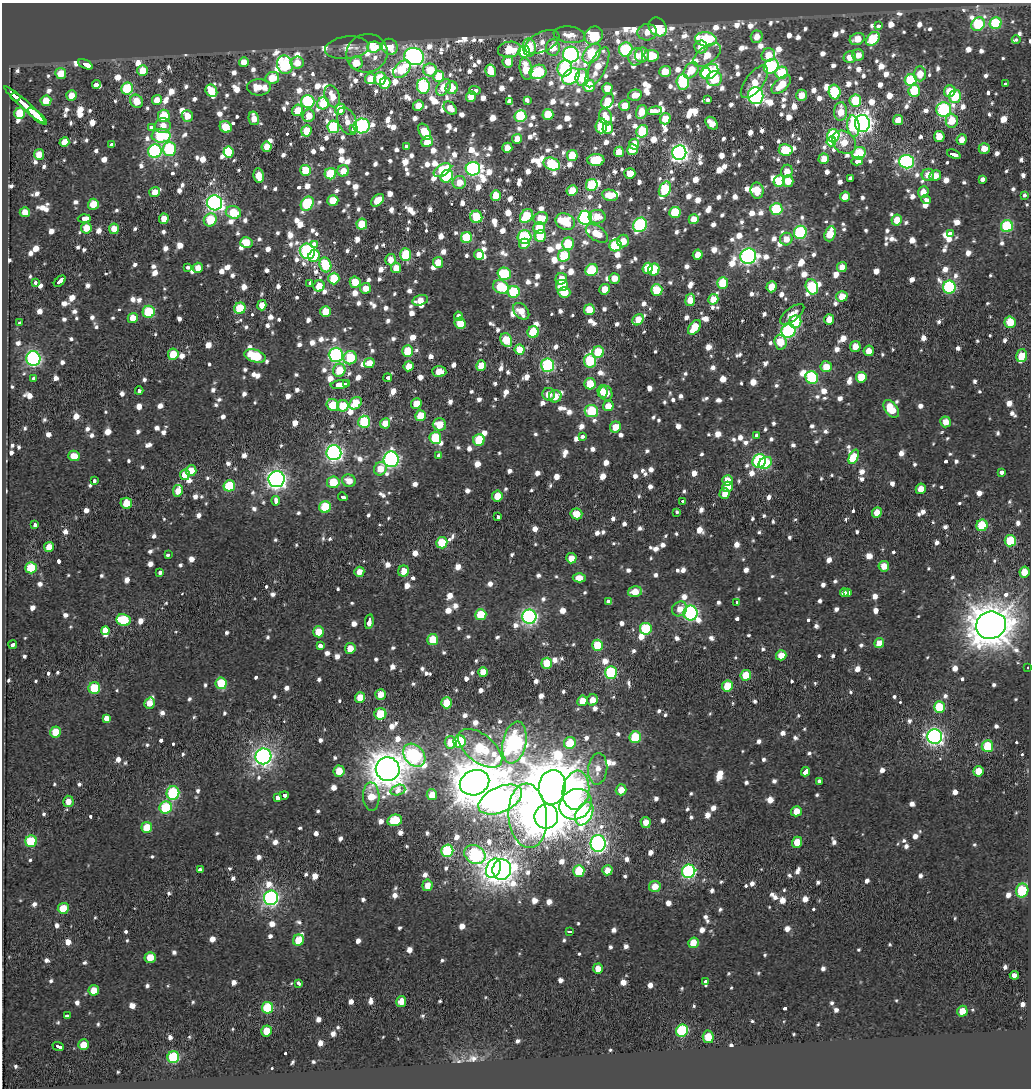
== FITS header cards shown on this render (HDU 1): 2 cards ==
NAXIS1  =                 1029
NAXIS2  =                 1086

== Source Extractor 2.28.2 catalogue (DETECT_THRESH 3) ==
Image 1029 x 1086 px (HDU 1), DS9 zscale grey, 1 PNG px = 1 image px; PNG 1033 x 1090 px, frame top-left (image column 1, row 1086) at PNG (2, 3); each listed source drawn as its Kron ellipse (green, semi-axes under 4 px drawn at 4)
Background 0.166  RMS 2.1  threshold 6.23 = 3 sigma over >= 5 px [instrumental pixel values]
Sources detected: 1773; of the 1773, the 500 brightest by FLUX_AUTO listed and drawn (1273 fainter detections omitted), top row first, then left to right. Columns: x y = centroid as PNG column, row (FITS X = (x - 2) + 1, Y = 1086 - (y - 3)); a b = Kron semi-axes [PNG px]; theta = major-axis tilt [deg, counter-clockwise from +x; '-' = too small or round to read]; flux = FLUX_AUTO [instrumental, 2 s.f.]
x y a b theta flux
996 23 6 6 - 13000
978 24 7 6 - 12000
879 26 4 3 - 2500
658 27 10 8 -49 9400
647 32 9 8 - 2100
569 35 16 8 -8 2900
594 35 9 8 - 8100
757 37 6 6 - 2100
706 39 11 7 -5 19000
857 39 7 6 - 3200
873 39 8 5 45 9000
1016 40 4 3 - 3000
542 42 18 9 26 2000
374 47 7 5 3 3200
390 47 8 7 - 4100
529 47 9 6 -83 7300
553 47 8 7 - 3300
701 47 6 6 - 2300
347 48 22 11 6 2000
509 49 11 8 7 5900
626 49 7 6 - 18000
524 52 6 6 - 6600
367 53 21 19 16 3700
592 53 11 7 49 14000
571 55 8 8 - 57000
642 55 7 7 - 2800
707 55 16 8 37 3500
768 55 7 6 - 2800
858 55 6 5 - 1900
414 56 10 8 -18 61000
652 56 7 6 - 6700
636 57 9 7 70 2000
850 57 6 6 - 2200
244 62 5 5 - 2200
508 62 6 5 - 3100
297 63 6 6 - 2200
356 63 7 6 - 3500
85 64 7 3 -27 7200
285 65 9 7 -71 19000
771 66 8 6 43 25000
597 67 22 8 65 3900
565 68 8 7 - 12000
402 69 10 7 46 7400
526 69 11 6 -79 4800
430 70 7 6 - 4800
691 70 9 6 53 3900
143 71 5 5 - 3200
491 71 6 5 - 3200
665 71 6 5 - 3900
538 72 8 7 - 12000
710 72 9 6 36 20000
61 73 5 5 - 4000
705 73 5 5 - 7800
782 73 6 6 - 6600
920 74 7 6 - 2700
439 76 6 5 - 5000
571 76 10 6 41 31000
582 77 8 7 - 6900
272 78 7 6 - 4300
380 78 6 5 - 8600
370 79 5 5 - 2400
714 79 8 7 - 8900
911 80 6 6 - 12000
683 82 7 6 - 14000
754 82 19 8 52 3000
385 83 6 5 - 4400
1005 83 4 3 - 2000
96 84 4 3 - 18000
781 85 12 6 43 4300
423 86 7 6 - 16000
589 86 6 6 - 6300
259 87 11 8 -1 2900
444 87 9 6 56 4100
127 88 6 6 - 12000
452 88 6 6 - 3400
607 88 5 5 - 2700
211 91 6 5 - 4600
475 91 6 3 -7 3000
914 91 6 5 - 7800
950 91 6 5 - 3800
835 92 7 6 - 11000
635 95 7 5 13 2200
801 95 5 5 - 2500
71 96 5 5 - 2500
332 96 11 7 -70 2700
471 96 5 5 - 3400
756 96 8 7 - 42000
955 96 7 5 73 7800
16 97 4 3 - 17000
157 100 5 5 - 2300
527 100 4 3 - 3100
707 100 4 3 - 2800
46 101 5 5 - 3300
136 101 7 6 - 3100
308 101 6 6 - 19000
607 101 8 5 58 3200
855 101 6 5 - 7700
510 102 4 3 - 25000
323 103 6 6 - 5400
25 105 27 3 -42 28000
625 105 5 5 - 3000
418 106 5 5 - 2600
450 108 7 5 -45 2000
340 109 5 5 - 4600
944 109 7 7 - 25000
297 110 6 5 - 3100
654 111 7 4 5 4000
641 112 7 5 71 3000
841 112 9 6 87 3400
20 113 5 5 - 5800
548 114 5 5 - 5500
37 116 12 4 -40 11000
164 116 6 6 - 6500
187 116 6 5 - 2200
309 116 6 6 - 2600
520 116 6 6 - 11000
606 117 8 6 -73 2500
254 118 7 5 -77 2300
665 119 6 5 - 3700
898 120 5 5 - 2300
347 121 14 9 -66 2000
952 121 7 6 - 3500
712 123 7 5 -45 2500
862 123 8 7 - 83000
163 126 8 7 - 1900
362 126 8 7 - 35000
601 126 7 6 - 7700
853 126 11 6 -82 9200
226 127 6 5 - 4300
333 127 6 6 - 11000
151 128 4 3 - 2700
608 128 6 5 - 2200
354 129 4 3 - 5000
306 131 6 5 - 4100
642 131 6 5 - 9500
425 132 9 5 -58 4500
161 136 9 7 -2 12000
833 136 6 6 - 17000
939 137 5 5 - 3400
517 139 5 5 - 2100
962 140 5 5 - 1900
831 141 5 4 - 5100
64 142 5 5 - 2400
427 142 6 5 - 3200
844 142 13 10 -43 3600
634 144 5 5 - 2100
112 145 4 3 - 2700
406 146 4 3 - 2700
267 147 5 5 - 2200
507 148 5 5 - 1900
169 149 7 7 - 14000
984 149 5 5 - 1900
632 150 5 5 - 4700
786 150 7 6 - 7100
155 151 7 6 - 27000
229 152 5 5 - 10000
619 152 5 5 - 2800
679 153 7 7 - 60000
859 153 7 6 - 9800
39 154 5 5 - 2900
954 154 7 3 -22 4700
572 155 5 5 - 4400
824 159 5 5 - 2100
596 160 8 6 4 9200
857 161 6 4 12 2500
907 162 7 6 - 32000
552 164 8 6 -20 13000
473 169 7 6 - 37000
305 170 5 5 - 5000
442 170 10 5 32 10000
343 171 6 5 - 2600
787 171 6 5 - 1900
630 173 5 5 - 3300
330 174 6 5 - 7800
928 175 6 6 - 1900
259 176 7 5 -81 2700
447 176 7 5 46 13000
935 176 6 5 - 1900
850 178 4 4 - 3900
983 179 4 3 - 4800
779 181 6 5 - 6500
788 181 5 5 - 2800
459 182 6 6 - 2500
592 185 6 6 - 10000
665 189 8 5 63 11000
572 190 6 5 - 3200
757 191 8 6 -83 3000
155 192 5 5 - 2000
923 192 6 5 - 2000
610 195 8 5 -13 2800
1024 195 3 3 - 2800
496 196 5 5 - 4600
845 197 5 5 - 2400
378 200 7 5 41 3400
926 200 4 3 - 2700
333 201 5 5 - 4800
214 203 8 7 - 56000
93 204 5 5 - 3700
307 204 7 6 - 12000
776 209 6 6 - 11000
25 212 5 5 - 2200
233 212 8 6 -18 5200
675 212 6 5 - 6900
526 216 7 5 50 7300
476 217 6 6 - 7100
597 217 8 7 - 2500
541 218 7 6 - 3700
585 218 7 6 - 36000
84 219 6 4 3 2600
164 219 5 5 - 2100
694 219 5 5 - 2500
210 220 7 6 - 6500
897 220 5 5 - 2400
565 222 10 8 -28 6000
362 224 5 5 - 5200
640 225 7 6 - 24000
1007 226 6 6 - 15000
86 228 5 5 - 3100
539 228 6 6 - 5400
114 229 5 5 - 2400
800 232 6 6 - 18000
597 233 12 7 -34 3400
830 234 8 5 71 4400
950 234 4 3 - 6300
540 236 6 5 - 6200
524 237 7 6 - 19000
466 238 5 5 - 8900
786 239 6 6 - 2000
623 241 6 6 - 2000
246 242 6 5 - 3100
314 244 3 3 - 4700
524 244 5 5 - 2300
568 244 6 6 - 7300
615 245 6 6 - 12000
307 251 8 7 - 32000
405 255 6 5 - 11000
479 255 5 5 - 1900
698 255 5 5 - 2200
314 256 6 5 - 5200
564 256 6 6 - 7200
748 256 8 7 - 56000
391 260 5 5 - 1900
438 262 5 5 - 2800
325 265 7 6 - 8900
842 267 5 5 - 2200
188 268 3 3 - 3000
198 268 5 5 - 2100
396 268 5 5 - 2200
648 268 5 5 - 4400
654 269 6 5 - 8300
592 270 6 5 - 8800
504 274 7 6 - 9400
614 278 5 5 - 2200
334 279 6 5 - 7200
561 279 6 5 - 2000
60 281 7 3 42 9400
35 282 3 3 - 3400
355 282 5 5 - 3600
310 283 3 3 - 1900
723 283 6 5 - 7300
562 285 6 5 - 7000
319 286 5 5 - 2900
501 287 8 6 -27 8300
772 287 5 5 - 3000
812 287 8 6 -68 11000
949 287 6 6 - 19000
365 288 5 5 - 2000
605 289 5 5 - 3000
657 290 6 6 - 4900
514 292 6 6 - 12000
564 292 6 5 - 3500
842 296 6 5 - 3500
713 299 5 5 - 2500
420 300 8 5 17 1900
690 300 6 5 - 2400
262 305 5 4 - 2300
240 308 6 5 - 6700
589 310 5 5 - 3900
325 311 5 5 - 3600
521 311 9 6 -48 2400
149 312 6 6 - 9700
792 314 14 6 37 2000
458 316 4 3 - 6000
133 318 5 5 - 3000
829 319 5 5 - 2800
638 320 6 5 - 2900
20 322 3 3 - 2500
795 322 6 6 - 10000
1010 322 6 5 - 5100
460 323 6 5 - 4100
694 327 8 5 54 5000
788 331 7 6 - 27000
533 332 6 5 - 7900
506 340 7 5 -63 5800
780 342 7 6 - 3600
855 346 5 5 - 2000
520 350 5 5 - 4000
408 351 6 5 - 6200
869 351 5 5 - 2300
598 352 6 5 - 7500
173 354 5 5 - 3700
336 355 7 7 - 30000
255 356 11 6 -16 8700
1021 356 6 5 - 3500
33 358 7 7 - 34000
350 358 7 6 - 7400
590 361 6 6 - 10000
369 363 5 5 - 2500
548 365 7 6 - 22000
409 366 5 5 - 2500
481 366 5 4 - 3800
826 367 5 5 - 3100
339 370 6 6 - 4200
439 372 7 5 -4 2100
812 377 6 6 - 15000
861 377 5 5 - 4800
34 378 4 3 - 5200
388 378 4 3 - 2100
347 383 4 3 - 4200
340 384 9 3 7 9300
590 384 5 5 - 4700
139 391 4 3 - 2400
603 391 6 5 - 2000
606 393 7 6 - 2600
548 394 6 6 - 2000
555 396 6 6 - 1900
355 403 7 5 45 4800
416 403 5 5 - 2500
333 405 6 5 - 5700
343 406 5 5 - 4200
608 406 5 5 - 2300
891 409 10 6 -54 5000
591 411 7 6 - 9300
421 416 5 5 - 3900
364 422 6 6 - 12000
946 422 5 5 - 2100
385 423 5 5 - 2100
439 424 6 6 - 3300
615 427 6 5 - 2800
757 435 4 3 - 2600
582 437 3 3 - 2600
435 438 6 6 - 9300
479 440 6 5 - 7400
334 453 7 7 - 58000
439 455 4 4 - 5700
74 456 6 5 - 2500
854 457 7 4 65 13000
391 459 8 7 - 41000
759 461 7 6 - 23000
765 463 7 5 33 8100
380 469 7 6 - 2700
191 471 5 5 - 2900
1002 473 3 3 - 7300
185 475 5 5 - 2800
277 479 8 8 - 88000
727 480 5 5 - 2800
94 481 3 3 - 2400
349 481 7 6 - 2200
333 482 6 6 - 5900
229 486 6 5 - 11000
727 487 5 5 - 2200
921 489 5 5 - 2300
178 491 6 5 - 2100
724 494 5 5 - 2000
497 496 5 5 - 3200
343 497 5 3 - 3100
276 501 4 3 - 5700
682 501 3 3 - 3800
126 503 6 5 - 3800
325 507 6 5 - 9500
677 512 3 3 - 2100
877 512 5 5 - 2700
576 514 6 5 - 3500
498 517 4 3 - 2200
35 525 4 3 - 2400
982 525 6 5 - 7300
1010 541 6 5 - 8900
442 543 5 5 - 7000
49 547 5 5 - 2000
168 555 3 3 - 3400
571 558 5 5 - 2100
884 566 5 5 - 2300
31 568 6 5 - 7200
404 571 5 5 - 2400
359 572 5 5 - 2100
1024 572 5 5 - 3100
160 573 4 3 - 2100
579 578 6 4 1 2000
635 592 7 5 14 2800
844 592 4 3 - 5500
848 592 4 3 - 7200
608 601 4 3 - 2100
736 603 3 3 - 2300
680 609 8 7 - 2000
691 613 7 7 - 32000
481 615 6 5 - 6500
529 617 7 7 - 48000
123 620 7 6 - 11000
369 622 7 3 80 5500
991 625 15 13 18 380000
646 629 6 6 - 10000
105 631 4 3 - 76000
319 632 5 5 - 4200
433 640 5 5 - 5000
879 643 5 5 - 2400
13 645 4 3 - 2400
597 645 5 5 - 6100
320 646 3 3 - 5500
350 648 5 5 - 2200
781 655 5 5 - 2900
547 663 5 5 - 5300
1028 667 3 3 - 2400
483 672 5 5 - 2100
611 672 6 6 - 17000
746 675 5 5 - 4800
221 683 6 5 - 6000
727 686 6 5 - 6000
94 688 6 6 - 9600
381 694 5 5 - 2400
360 698 5 5 - 3300
592 700 6 5 - 1900
582 701 5 5 - 2900
149 703 6 5 - 2000
447 703 5 5 - 4400
939 707 5 5 - 6900
380 714 6 5 - 6700
106 718 4 3 - 11000
55 732 5 5 - 4200
635 737 6 5 - 9600
935 737 7 7 - 61000
451 742 6 6 - 3700
460 742 6 6 - 15000
514 742 21 11 78 63000
570 743 6 5 - 5200
987 746 6 5 - 8400
480 748 26 14 -38 17000
414 755 13 9 -49 33000
263 756 8 8 - 71000
388 769 12 12 - 260000
598 769 16 9 85 2100
339 771 6 5 - 2800
978 771 5 5 - 3000
806 772 5 3 - 5300
819 781 3 3 - 2600
475 783 15 12 22 420000
552 787 17 13 82 570000
398 790 7 5 18 3800
576 790 20 13 81 24000
621 790 5 5 - 2300
173 793 7 6 - 15000
284 795 4 3 - 2400
432 795 5 5 - 2000
278 797 3 3 - 7800
371 797 14 8 -87 3600
500 800 23 12 24 150000
68 801 5 5 - 1900
576 804 17 14 33 21000
166 808 6 6 - 11000
796 811 5 5 - 2500
584 814 12 8 63 37000
528 816 32 19 -85 42000
546 816 12 11 - 320000
395 820 7 5 14 6800
646 822 5 5 - 1900
147 827 5 5 - 4200
31 841 6 5 - 9900
797 842 5 5 - 2800
598 843 8 7 - 56000
447 851 6 6 - 14000
475 854 11 9 -35 30000
494 868 10 7 67 76000
200 870 3 3 - 4000
502 870 10 9 - 110000
607 870 5 5 - 2000
579 871 6 5 - 7800
689 871 7 6 - 28000
427 885 6 5 - 2000
655 886 6 5 - 2600
1022 891 7 6 - 13000
271 898 7 7 - 48000
63 908 5 5 - 4900
570 931 4 3 - 5100
299 940 6 5 - 4000
693 943 5 5 - 3800
150 957 5 5 - 2900
598 969 5 5 - 2200
1014 975 5 4 - 5500
705 982 3 3 - 5300
298 983 3 3 - 2400
94 990 5 5 - 2500
401 1001 5 5 - 3300
267 1008 6 5 - 9000
962 1011 5 5 - 3100
67 1016 3 3 - 3600
266 1031 5 5 - 3500
682 1031 6 5 - 16000
708 1037 6 5 - 5000
83 1045 5 5 - 2600
58 1047 6 3 -22 5600
173 1057 6 6 - 14000
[1273 fainter detections neither listed nor drawn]